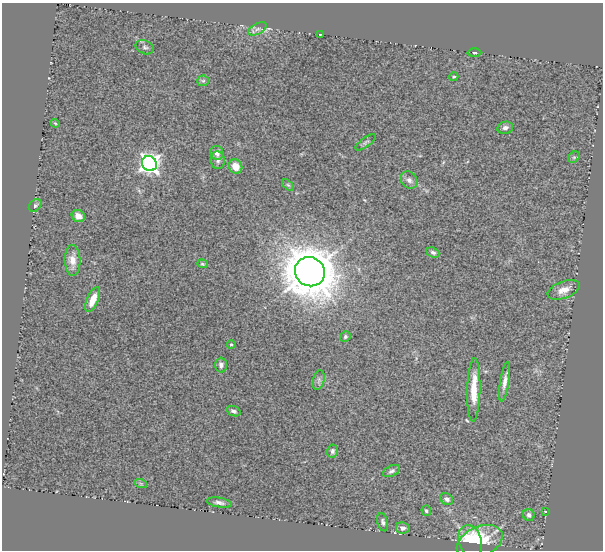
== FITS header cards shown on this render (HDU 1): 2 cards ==
NAXIS1  =                  601
NAXIS2  =                  548

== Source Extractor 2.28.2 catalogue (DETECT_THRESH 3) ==
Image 601 x 548 px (HDU 1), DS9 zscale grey, 1 PNG px = 1 image px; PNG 605 x 552 px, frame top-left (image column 1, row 548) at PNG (2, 3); each listed source drawn as its Kron ellipse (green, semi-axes under 4 px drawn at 4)
Background 3.79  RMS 0.2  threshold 0.596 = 3 sigma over >= 5 px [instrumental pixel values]
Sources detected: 43; all 43 listed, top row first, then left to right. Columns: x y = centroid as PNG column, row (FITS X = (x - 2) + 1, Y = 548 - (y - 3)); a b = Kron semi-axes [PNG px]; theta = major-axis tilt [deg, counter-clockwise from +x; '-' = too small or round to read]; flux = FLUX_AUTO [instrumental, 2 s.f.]
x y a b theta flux
257 29 10 5 27 48
320 34 3 2 - 9.7
145 47 9 6 -24 32
474 53 7 3 -1 17
454 77 4 4 - 15
203 81 6 5 - 23
55 123 4 3 - 14
505 128 8 6 12 45
366 142 12 4 36 34
217 153 7 6 - 68
574 157 6 5 - 22
218 160 9 7 -82 46
150 164 8 7 - 7800
236 166 7 6 - 170
409 180 9 8 - 57
288 185 7 4 -44 21
35 205 7 5 47 27
78 216 7 6 - 91
433 252 7 5 -23 34
73 260 15 8 -88 120
202 264 5 4 - 17
310 272 15 14 - 40000
564 290 17 8 21 120
93 300 13 5 67 170
345 337 5 5 - 25
231 344 4 4 - 23
221 365 7 6 - 43
319 380 10 5 77 46
505 382 20 4 81 92
474 390 31 6 88 310
233 411 7 5 -22 36
332 451 6 5 - 33
391 471 9 5 26 38
141 484 6 4 -19 22
447 499 7 5 -35 46
219 502 13 5 -10 53
426 511 5 5 - 26
545 512 3 2 - 11
529 515 6 5 - 50
383 522 9 5 -75 36
403 528 7 5 -11 57
470 541 16 11 -73 480
480 542 24 15 25 770